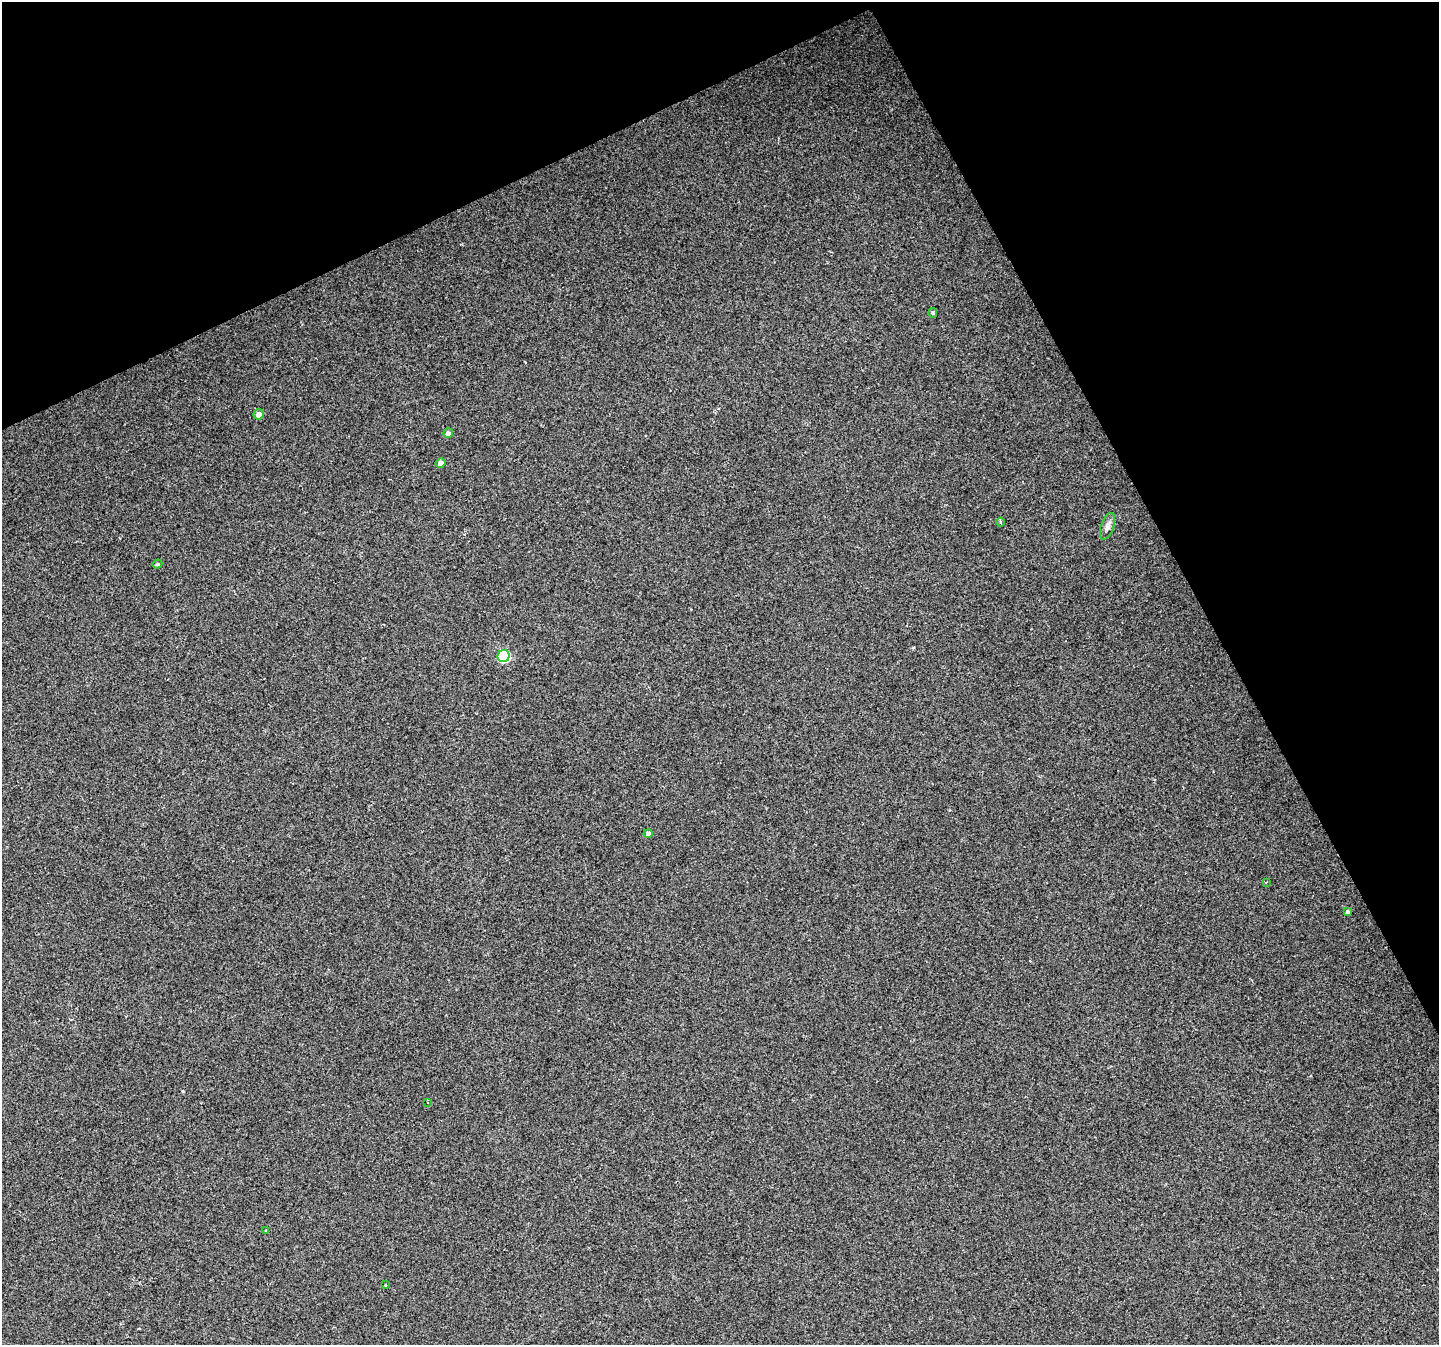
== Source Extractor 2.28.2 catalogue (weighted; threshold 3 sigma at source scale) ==
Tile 3 of 4 x 4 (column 3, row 1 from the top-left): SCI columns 2877-4313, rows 4187-5529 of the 5750 x 5629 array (HDU 1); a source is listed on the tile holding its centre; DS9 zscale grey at full resolution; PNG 1441 x 1347 px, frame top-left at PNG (2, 2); each listed source drawn as its Kron ellipse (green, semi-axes under 4 px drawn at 4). Shown black and unused: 25% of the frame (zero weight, under 2 of 3 exposures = <1% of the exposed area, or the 3 px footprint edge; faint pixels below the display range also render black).
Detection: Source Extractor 2.28.2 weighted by HDU 2 'WHT'; one run over the whole footprint, this tile lists its part. Background 0.0804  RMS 0.0076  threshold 0.0341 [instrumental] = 3 sigma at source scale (4.5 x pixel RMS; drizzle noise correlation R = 1.50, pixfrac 1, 0.0396/0.0396 arcsec/px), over >= 5 px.
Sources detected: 14; all 14 listed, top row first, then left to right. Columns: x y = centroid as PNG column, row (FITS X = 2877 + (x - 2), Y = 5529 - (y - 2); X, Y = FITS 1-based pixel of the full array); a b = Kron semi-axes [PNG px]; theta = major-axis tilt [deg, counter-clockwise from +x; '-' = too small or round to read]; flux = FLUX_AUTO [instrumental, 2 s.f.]
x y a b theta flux
933 313 5 4 - 1.1
259 414 5 5 - 4.9
448 433 5 4 - 2.7
441 463 5 4 - 4.1
1000 522 4 3 - 0.85
1107 526 14 6 70 3.5
157 564 5 4 - 1.1
504 656 6 6 - 54
648 834 4 4 - 3.1
1266 882 3 2 - 0.61
1348 912 4 3 - 1.6
428 1103 2 2 - 0.52
266 1230 4 2 - 0.63
385 1285 3 2 - 0.83